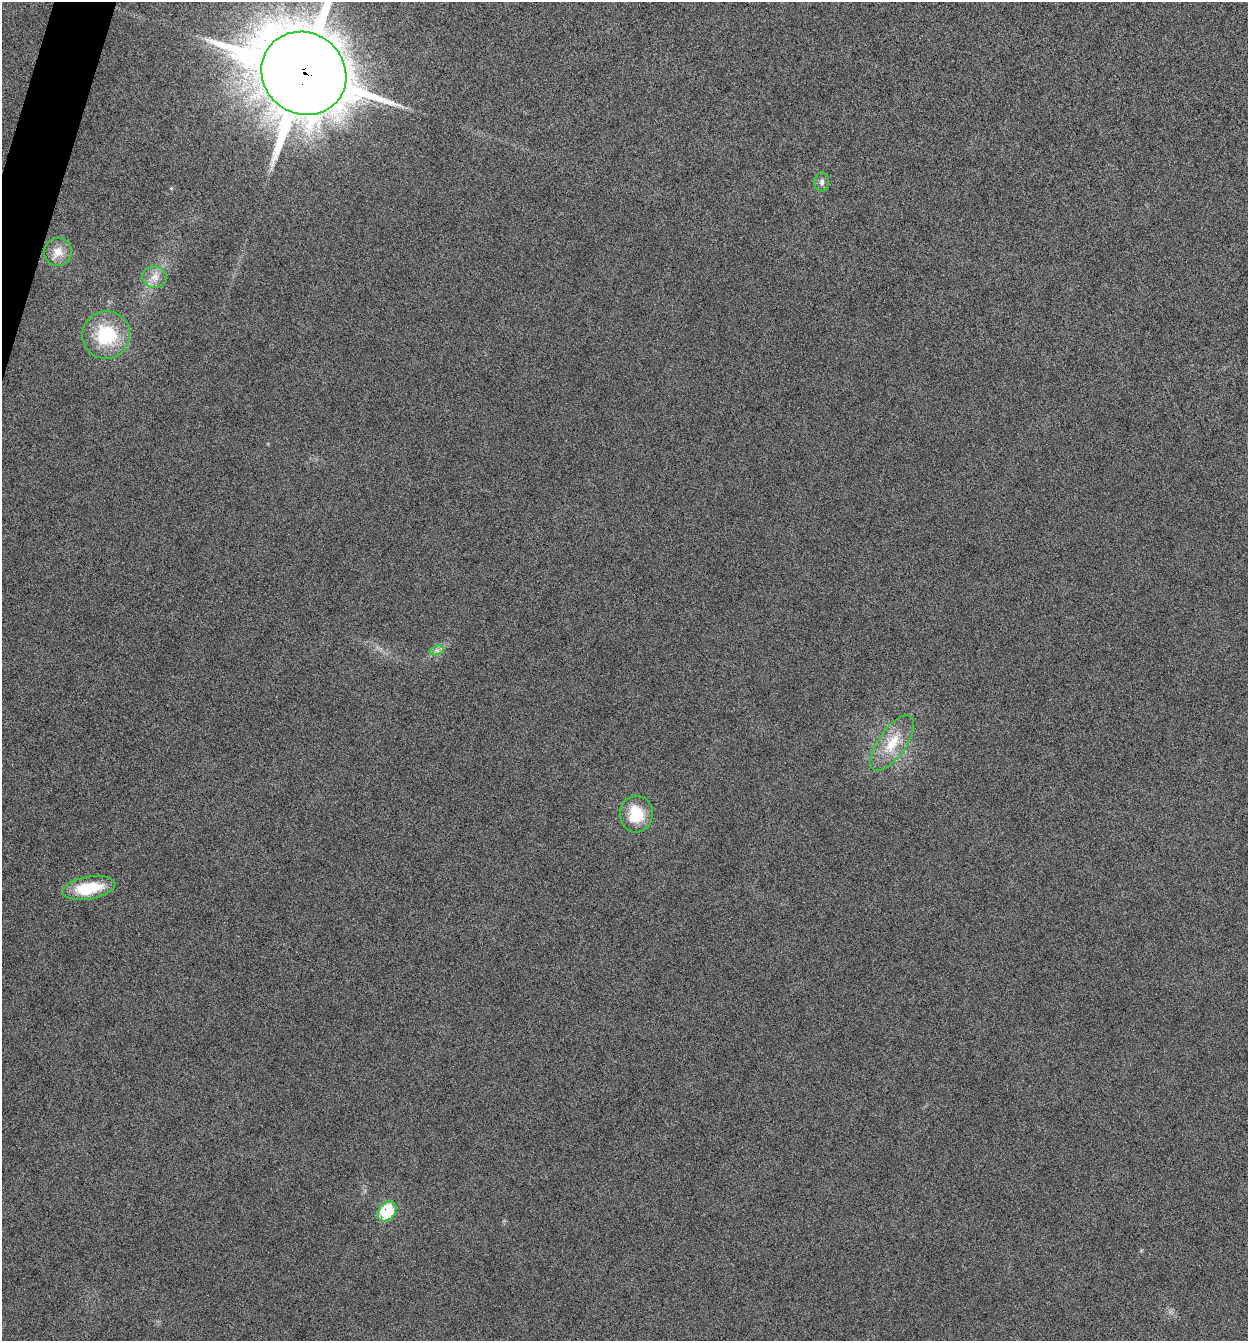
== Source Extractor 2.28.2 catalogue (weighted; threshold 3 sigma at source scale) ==
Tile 11 of 4 x 4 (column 3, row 3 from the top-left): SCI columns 2629-3874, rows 1350-2688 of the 5386 x 5373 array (HDU 1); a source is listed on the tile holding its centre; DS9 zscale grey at full resolution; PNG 1250 x 1343 px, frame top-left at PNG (2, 2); each listed source drawn as its Kron ellipse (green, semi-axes under 4 px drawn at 4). Shown black and unused: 1% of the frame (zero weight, under 12 of 24 exposures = <1% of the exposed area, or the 3 px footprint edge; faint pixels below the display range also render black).
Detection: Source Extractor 2.28.2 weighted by HDU 2 'WHT'; one run over the whole footprint, this tile lists its part. Background -0.545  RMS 0.04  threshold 0.163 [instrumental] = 3 sigma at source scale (4.09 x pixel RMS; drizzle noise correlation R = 1.36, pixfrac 0.8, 0.05/0.05 arcsec/px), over >= 5 px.
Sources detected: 10; all 10 listed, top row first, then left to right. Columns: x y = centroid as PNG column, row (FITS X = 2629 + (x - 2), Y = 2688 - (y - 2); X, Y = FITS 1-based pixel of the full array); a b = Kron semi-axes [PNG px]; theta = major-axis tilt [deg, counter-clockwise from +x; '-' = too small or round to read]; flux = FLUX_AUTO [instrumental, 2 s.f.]
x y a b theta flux
304 73 43 40 -38 27000
822 182 9 7 87 13
58 252 14 13 - 43
155 277 12 11 - 32
106 335 24 23 - 200
437 650 7 4 18 10
892 743 32 13 55 100
636 814 18 16 -87 110
89 888 27 11 10 150
387 1211 11 8 55 160
Overlapping masked pixels (flux is a lower limit): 1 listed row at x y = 304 73
Isophote crosses this tile's border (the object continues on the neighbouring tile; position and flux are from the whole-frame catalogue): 1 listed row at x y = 304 73